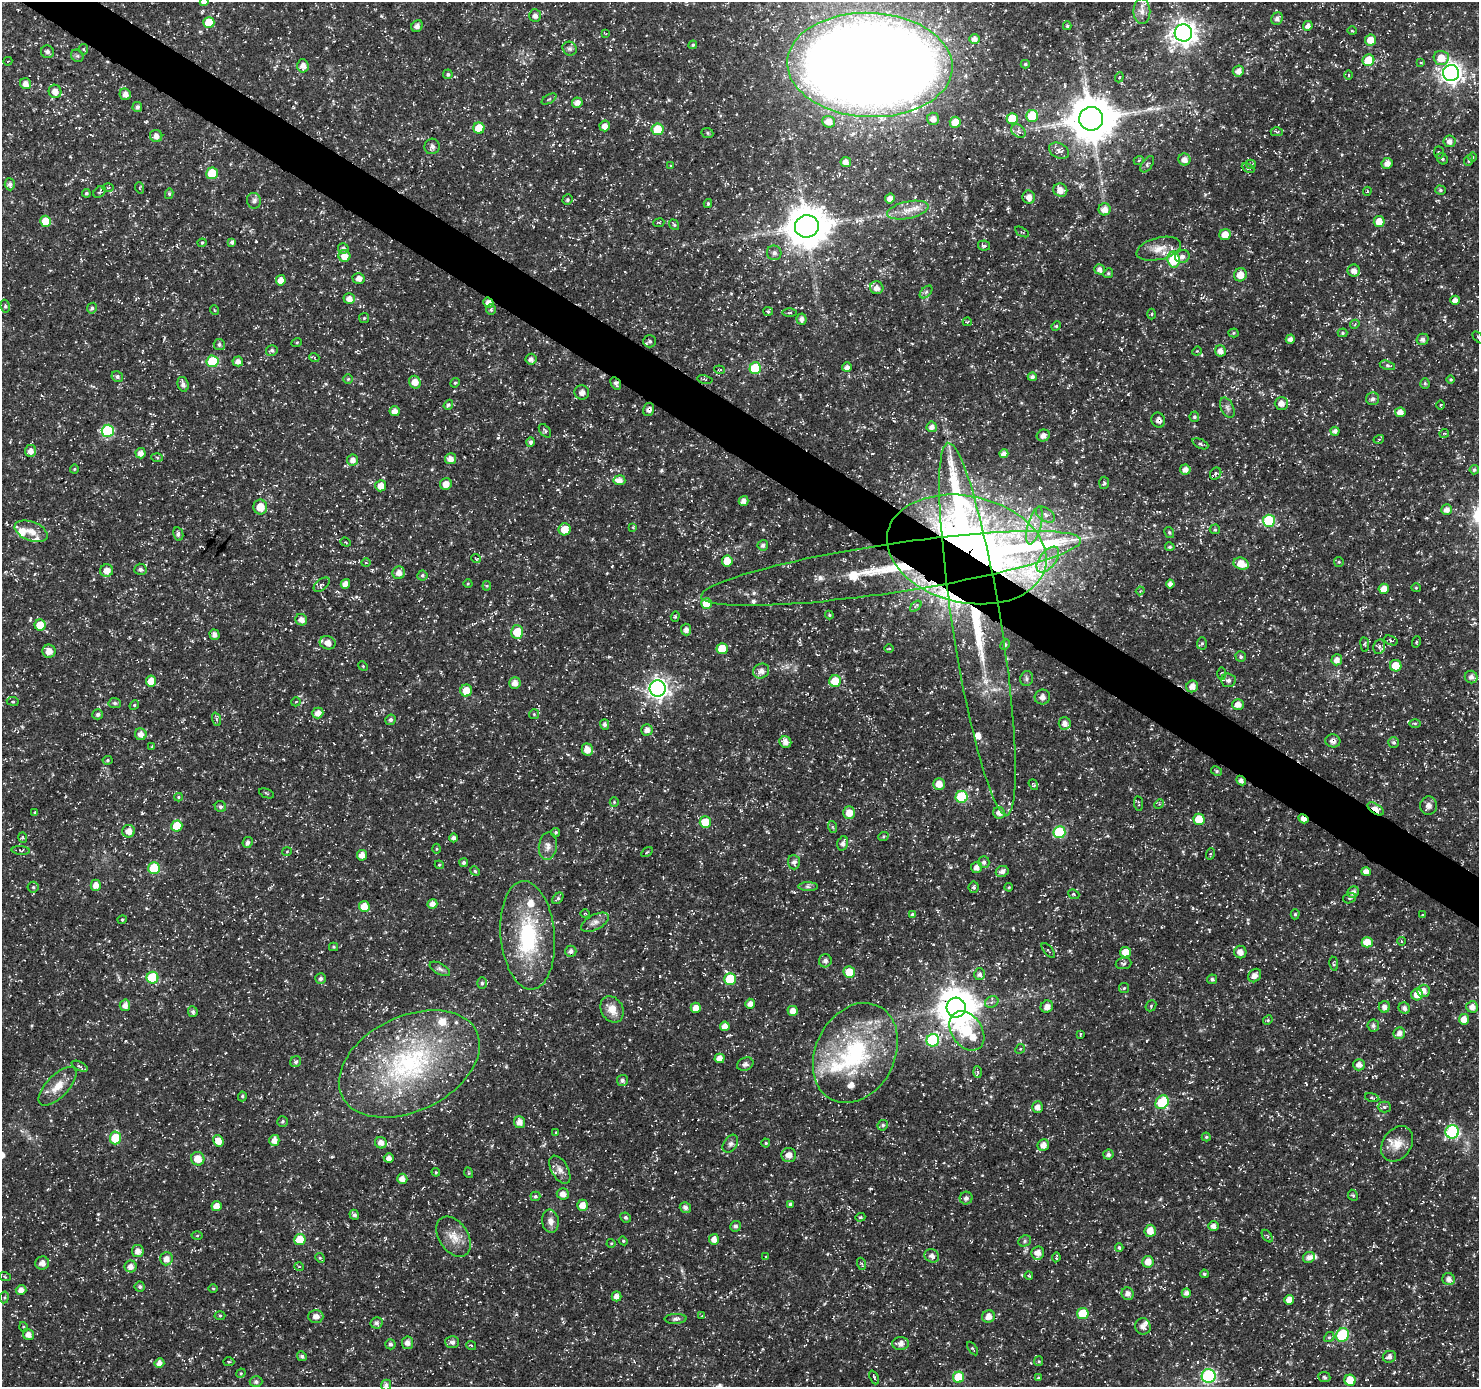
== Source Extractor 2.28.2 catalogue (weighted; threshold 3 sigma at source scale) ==
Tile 11 of 4 x 4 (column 3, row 3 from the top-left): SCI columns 2961-4437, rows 1573-2957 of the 5925 x 5983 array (HDU 1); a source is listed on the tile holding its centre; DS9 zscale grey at full resolution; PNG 1481 x 1389 px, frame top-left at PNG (2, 2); each listed source drawn as its Kron ellipse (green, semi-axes under 4 px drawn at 4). Shown black and unused: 3% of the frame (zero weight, under 3 of 5 exposures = <1% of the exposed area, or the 3 px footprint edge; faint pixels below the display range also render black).
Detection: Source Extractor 2.28.2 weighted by HDU 2 'WHT'; one run over the whole footprint, this tile lists its part. Background 0.0184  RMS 0.002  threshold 0.00906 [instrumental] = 3 sigma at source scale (4.5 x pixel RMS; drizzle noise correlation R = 1.50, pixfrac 1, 0.0396/0.0396 arcsec/px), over >= 5 px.
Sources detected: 574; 2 inside a brighter object's white glare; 1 long thin detection or spike segment (spike, bleed or trail) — neither listed nor drawn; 27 inside a brighter listed object's ellipse — not listed separately; of the other 544, all 500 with FLUX_AUTO >= 0.176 (the completeness limit of this list) listed and drawn (44 fainter detections not listed), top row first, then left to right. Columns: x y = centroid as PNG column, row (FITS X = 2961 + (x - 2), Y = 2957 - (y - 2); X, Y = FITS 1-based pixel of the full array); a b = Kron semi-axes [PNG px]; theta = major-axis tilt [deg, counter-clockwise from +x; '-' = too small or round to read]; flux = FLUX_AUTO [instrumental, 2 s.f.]
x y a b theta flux
204 2 4 4 - 1.1
1142 11 13 8 -88 1.5
535 15 6 6 - 0.95
1277 19 6 5 - 0.77
209 22 5 5 - 4.4
417 26 6 5 - 0.87
1067 26 4 3 - 0.26
1308 26 5 4 - 1.1
1352 31 5 3 - 0.18
606 33 4 3 - 0.18
1183 33 9 8 - 180
974 39 5 5 - 1.1
1370 40 5 5 - 2.4
693 45 4 4 - 0.31
83 49 5 5 - 0.3
570 49 7 6 - 0.53
47 52 6 6 - 0.69
77 56 7 5 -42 0.39
1441 58 7 7 - 3.1
1368 60 6 5 - 4.9
8 61 4 3 - 0.19
1421 62 4 3 - 0.21
1025 64 4 4 - 0.28
870 65 83 52 -2 710
303 66 7 5 -87 1.3
1238 71 6 5 - 1.3
1451 73 8 8 - 120
448 74 5 4 - 0.43
1349 75 5 3 - 0.23
1119 77 5 4 - 0.28
26 84 5 5 - 1.3
55 91 7 6 - 1.5
125 94 6 5 - 1.2
549 99 8 3 31 0.3
577 103 5 5 - 1.3
137 107 5 5 - 0.64
1032 116 6 6 - 8.3
1012 118 5 5 - 5.3
933 119 6 6 - 1.4
1091 119 12 11 - 840
829 122 6 6 - 1.5
955 122 5 5 - 2.9
605 126 5 5 - 1.2
479 128 5 5 - 4
658 129 6 5 - 6
1018 131 8 6 -36 0.66
1277 132 6 4 1 0.34
707 133 6 5 - 0.35
156 136 6 6 - 1.2
1449 141 6 6 - 1.1
432 146 8 7 - 0.63
1059 151 10 7 -27 0.97
1439 152 6 5 - 0.38
1472 157 5 3 - 0.18
1442 159 6 5 - 0.39
1139 160 5 3 - 0.2
1184 160 6 6 - 1.4
1469 160 6 3 72 0.29
846 162 5 5 - 0.85
1387 163 6 5 - 1.4
1147 164 9 5 53 0.43
1251 164 5 4 - 0.24
671 166 4 4 - 0.21
1248 168 6 4 -27 0.28
212 173 6 6 - 5.4
10 184 6 5 - 0.75
108 188 6 4 1 0.25
140 188 6 3 -72 0.22
1060 190 7 6 - 1.7
1440 190 5 4 - 0.36
1367 191 4 3 - 0.2
99 192 7 5 43 0.38
86 193 4 4 - 0.36
169 194 5 4 - 0.31
1029 197 7 6 - 1.4
890 199 5 5 - 1.3
567 200 5 5 - 0.37
254 201 8 7 - 0.67
708 203 4 3 - 0.28
1105 209 6 6 - 1.6
908 210 21 8 12 2.6
45 221 5 5 - 4.1
1379 221 5 5 - 2.3
659 223 5 3 - 0.2
674 225 6 4 -53 0.26
807 226 12 11 - 650
1022 232 7 3 -31 0.27
1225 235 6 5 - 2.6
232 242 4 4 - 0.57
202 243 4 4 - 0.24
984 246 6 5 - 0.51
343 248 5 5 - 0.79
1159 249 23 11 14 2.8
774 253 7 7 - 0.83
344 256 6 6 - 2.2
1182 256 7 6 - 0.91
1174 260 8 6 -82 13
1099 269 5 5 - 0.94
1354 271 6 6 - 1.3
1108 273 5 4 - 0.32
1240 275 6 6 - 2.1
358 278 6 5 - 1.2
281 280 5 5 - 1.6
877 288 6 6 - 1.4
926 292 7 4 45 0.47
349 299 5 5 - 1.4
1455 300 5 4 - 1.1
488 303 5 5 - 1.2
5 306 6 4 -81 0.36
92 308 5 4 - 0.39
214 310 5 3 - 0.18
491 310 5 4 - 0.3
768 311 5 4 - 0.29
789 313 7 3 -1 0.26
1152 314 5 3 - 0.26
364 318 5 5 - 0.26
802 319 5 5 - 0.89
967 322 4 3 - 0.22
1355 324 5 3 - 0.24
1056 326 5 4 - 0.26
1233 333 5 4 - 0.25
1343 333 5 4 - 0.27
1478 337 7 3 -47 0.22
1290 339 4 4 - 0.94
1423 339 6 5 - 0.85
650 341 6 6 - 0.53
297 342 5 3 - 0.2
219 344 5 5 - 0.51
272 350 6 5 - 0.49
1197 351 5 4 - 0.21
1220 351 6 5 - 1.3
314 357 5 3 - 0.21
531 359 5 5 - 0.86
212 361 6 6 - 9.8
238 361 5 5 - 1.2
1387 365 8 4 -16 0.42
847 367 5 4 - 0.89
755 368 6 6 - 10
720 370 5 3 - 0.25
117 376 6 5 - 0.54
1032 377 4 4 - 0.64
348 379 5 5 - 0.28
705 379 8 3 -12 0.24
1451 379 4 4 - 0.26
415 382 6 5 - 2
455 383 5 4 - 0.26
616 383 7 4 -58 0.67
183 384 7 5 -74 0.86
1425 384 5 4 - 0.29
582 392 7 7 - 0.89
1373 399 6 6 - 0.61
1281 403 6 6 - 1.3
448 405 5 4 - 0.39
1440 405 5 3 - 0.22
1227 408 11 6 -64 0.74
649 409 6 5 - 0.73
395 411 5 5 - 1.3
1400 412 5 5 - 1.5
1194 417 5 4 - 0.36
1158 420 8 6 -68 0.85
932 427 5 5 - 1
108 431 6 6 - 18
545 431 8 5 -53 0.44
1335 431 4 4 - 0.74
1444 433 5 2 - 0.18
1043 436 6 5 - 0.93
1379 439 5 3 - 0.21
531 442 5 4 - 0.62
1200 444 8 4 -24 0.45
30 451 6 5 - 1.3
141 453 5 5 - 1.3
1004 454 4 4 - 1
157 457 6 4 -2 0.29
450 459 5 5 - 1.6
353 460 5 5 - 1.2
74 469 4 4 - 0.24
1185 470 5 5 - 1.1
1474 470 5 4 - 0.43
1216 474 6 5 - 0.46
619 480 6 5 - 1.2
1104 483 6 5 - 0.34
446 484 6 5 - 1.3
381 486 5 5 - 2
743 501 5 5 - 1.1
260 507 7 7 - 3.2
1447 510 5 5 - 1.2
1045 515 10 6 -34 0.99
1269 521 6 6 - 15
1034 526 19 6 74 2.4
633 527 4 3 - 0.2
565 529 6 6 - 2.5
1215 529 5 4 - 0.28
31 531 17 9 -21 2.3
1169 532 6 4 -60 0.33
178 534 7 5 -78 0.57
346 542 5 4 - 0.24
763 545 5 5 - 0.54
1170 547 5 4 - 0.32
967 549 81 53 -13 510
476 558 5 3 - 0.18
1048 559 15 8 52 2.3
727 561 5 5 - 3.2
1339 562 5 4 - 0.24
366 563 4 3 - 0.25
1241 564 8 6 -17 2.8
891 568 192 24 9 160
140 569 6 5 - 0.62
107 571 6 6 - 1.6
399 573 6 6 - 1.3
422 575 5 5 - 0.37
345 584 5 4 - 1.4
468 584 4 3 - 0.19
1170 584 4 4 - 0.84
322 585 9 5 40 0.54
487 586 4 4 - 0.23
1416 588 4 4 - 0.2
1384 589 5 5 - 1.8
1140 591 4 3 - 0.2
706 603 5 5 - 4.7
916 606 7 3 43 0.3
829 615 4 4 - 0.23
675 617 5 4 - 0.32
301 620 6 5 - 1.2
40 625 5 5 - 3.9
977 629 188 24 -81 160
686 630 6 5 - 0.97
517 632 7 6 - 4.8
214 635 5 5 - 0.92
1391 640 7 4 -25 0.29
1416 642 6 3 72 0.24
328 643 8 6 -17 1.3
1202 643 6 5 - 0.31
1005 644 6 4 63 0.36
1365 644 7 3 -82 0.27
1379 647 7 5 76 0.65
889 648 5 3 - 0.22
722 649 5 5 - 4.6
49 651 6 6 - 1.7
1241 657 5 5 - 0.44
1337 660 5 5 - 1.3
363 666 5 4 - 0.21
1396 666 6 5 - 3
761 671 8 7 - 1.5
1222 674 6 3 -89 0.21
1471 677 6 6 - 0.89
1027 679 7 6 - 0.56
1228 680 7 7 - 0.81
151 681 5 5 - 2.9
835 681 6 6 - 4.7
515 683 6 5 - 1.4
1192 686 6 5 - 1.6
658 689 8 8 - 110
466 691 6 6 - 2.7
1042 697 8 7 - 0.95
13 701 6 3 -8 0.22
296 702 4 3 - 0.18
115 703 6 5 - 0.52
1238 704 6 5 - 1.5
134 705 5 4 - 0.27
318 713 5 5 - 1.3
98 714 5 5 - 0.54
534 714 5 5 - 0.25
216 719 7 4 -70 0.35
391 720 5 5 - 0.55
1065 723 6 6 - 1.1
1415 723 6 4 0 0.28
605 724 5 4 - 0.6
647 730 5 5 - 1.2
141 734 6 6 - 1.3
1333 741 7 6 - 0.9
785 742 6 5 - 1.3
1394 742 5 5 - 0.44
152 746 4 3 - 0.19
587 750 6 5 - 1.8
107 760 5 4 - 0.28
1217 771 6 4 -28 0.33
1241 781 5 4 - 0.8
939 784 6 6 - 2
1033 785 6 3 -53 0.26
267 793 8 2 -22 0.22
178 797 4 4 - 0.25
962 797 6 6 - 14
614 802 5 4 - 0.26
1138 803 7 3 -83 0.23
1159 804 5 4 - 0.29
1428 806 9 8 - 1.1
220 807 6 5 - 0.49
1376 809 9 5 -34 3
35 812 4 3 - 0.28
849 813 6 6 - 2.2
999 813 6 5 - 1.1
1199 819 5 5 - 4.1
1303 819 5 4 - 1.3
705 822 6 5 - 4.6
177 826 5 5 - 4.9
833 827 6 4 -71 0.27
128 831 6 6 - 1.5
556 832 4 4 - 0.31
1059 832 6 6 - 13
23 837 5 3 - 0.22
883 837 5 3 - 0.25
454 838 4 4 - 0.65
248 842 5 5 - 0.68
843 843 7 5 71 0.76
548 846 14 9 84 1.4
437 849 5 3 - 0.2
21 850 9 3 -4 0.29
287 852 5 4 - 0.25
647 852 6 2 32 0.18
1210 854 6 4 71 0.26
362 855 5 5 - 1.3
794 862 7 6 - 0.76
984 862 6 5 - 0.65
464 863 4 4 - 0.46
439 865 4 4 - 0.24
976 867 5 5 - 1.2
154 868 6 6 - 9.2
475 871 5 4 - 0.29
1002 871 6 5 - 0.96
1366 872 5 4 - 1.1
96 885 5 5 - 1.5
33 887 5 5 - 0.36
808 887 10 4 -1 0.56
974 887 6 5 - 0.4
1009 887 4 4 - 0.22
1353 892 6 5 - 1
1074 894 6 4 -22 0.28
558 898 6 4 50 0.39
1350 898 6 5 - 0.43
432 904 5 4 - 1.3
364 906 5 5 - 2.6
585 913 5 3 - 0.19
912 914 4 4 - 0.42
1295 914 5 4 - 0.33
1422 915 4 3 - 0.22
122 920 4 4 - 0.24
595 922 15 7 27 1.2
528 935 54 27 -85 19
1401 941 4 3 - 0.18
1367 942 5 5 - 2.7
334 947 4 4 - 0.25
571 951 6 5 - 0.73
1048 951 9 3 -50 0.29
1125 952 5 5 - 2.4
1240 952 6 6 - 1.3
825 961 7 6 - 0.91
1124 963 8 5 9 0.48
1334 964 7 4 -82 0.32
440 969 11 5 -28 0.6
849 972 6 5 - 3.3
979 974 6 5 - 0.65
1255 975 7 6 - 1.3
152 978 6 6 - 12
320 979 5 5 - 0.54
730 979 6 6 - 7.6
1212 979 5 4 - 0.47
482 983 5 5 - 0.39
1124 988 5 5 - 0.3
1423 991 6 6 - 1.4
1417 994 6 6 - 2.3
992 1002 7 5 24 0.56
750 1004 5 5 - 1.3
125 1005 6 5 - 1.2
1151 1006 6 5 - 0.31
1047 1007 6 6 - 1.1
1384 1007 6 5 - 1.1
1472 1007 6 5 - 1.4
696 1008 5 5 - 1.6
956 1008 10 9 - 460
1404 1008 6 5 - 0.77
612 1009 14 11 -60 2.4
793 1011 5 5 - 1.6
193 1012 5 5 - 0.5
1464 1019 5 5 - 2
1268 1020 5 4 - 0.24
1373 1025 6 6 - 0.58
725 1026 5 5 - 1.7
967 1031 21 15 -55 16
1399 1033 6 5 - 1.1
1080 1034 3 2 - 0.28
933 1040 6 6 - 20
1020 1049 5 4 - 0.24
855 1053 52 39 63 26
719 1058 5 4 - 1.5
296 1062 6 5 - 0.46
409 1064 75 47 26 38
745 1064 8 6 22 0.64
1359 1065 6 5 - 1.1
80 1066 9 4 -25 0.47
978 1072 6 4 -87 0.3
622 1080 5 5 - 0.55
58 1086 25 11 46 3.1
242 1096 5 4 - 0.29
1372 1098 7 3 -14 0.25
1162 1102 7 6 - 12
1038 1107 6 5 - 1.2
1384 1107 6 5 - 0.44
282 1121 5 5 - 0.4
519 1122 6 5 - 1.4
883 1125 5 5 - 0.42
556 1132 4 3 - 0.19
1452 1132 7 6 - 22
1206 1137 4 4 - 0.27
115 1138 6 5 - 7.6
274 1140 5 5 - 1.5
218 1141 6 5 - 2.1
381 1143 6 5 - 1.4
766 1143 4 4 - 0.25
730 1144 10 6 57 0.68
1397 1144 19 14 56 3.1
1043 1145 6 5 - 1.4
1108 1154 5 5 - 0.69
789 1155 7 7 - 1.4
389 1158 5 4 - 0.84
198 1159 7 6 - 2.6
560 1170 15 8 -60 1.4
436 1172 4 3 - 0.21
469 1173 5 3 - 0.18
402 1179 5 5 - 1.3
563 1194 6 5 - 1
1353 1195 6 4 -65 0.31
535 1196 5 5 - 0.38
966 1198 6 6 - 0.73
790 1204 4 4 - 0.45
582 1205 5 5 - 1.7
216 1206 5 5 - 1.6
685 1207 6 5 - 0.76
354 1215 5 4 - 0.62
625 1217 5 4 - 0.42
860 1217 5 4 - 0.27
550 1221 11 8 -83 1.3
735 1226 5 5 - 0.68
1213 1226 5 5 - 1
1150 1231 6 5 - 2.1
197 1236 5 3 - 0.2
1267 1236 7 4 -53 0.3
453 1237 22 14 -56 3.1
300 1239 5 5 - 4.6
714 1239 5 5 - 1.3
623 1241 4 4 - 0.24
1025 1241 6 5 - 0.42
611 1243 4 4 - 0.2
1119 1248 4 4 - 0.37
138 1251 6 6 - 1.3
1038 1253 7 6 - 1.5
932 1256 7 6 - 1.1
766 1257 3 2 - 0.2
1056 1257 5 2 - 0.32
1309 1257 6 5 - 1.1
320 1258 5 4 - 0.25
166 1259 6 6 - 1.4
1148 1262 6 5 - 2
42 1263 7 6 - 1.2
862 1264 6 4 -71 0.29
131 1266 6 6 - 1.2
299 1266 5 3 - 0.19
1204 1274 4 4 - 0.35
1029 1276 4 3 - 0.21
5 1277 6 4 -20 0.24
1449 1279 6 6 - 1
140 1287 5 5 - 0.43
213 1288 5 3 - 0.22
21 1290 5 5 - 1.3
1186 1293 4 4 - 0.84
1128 1294 6 6 - 1.1
617 1296 5 5 - 1.2
4 1297 6 3 81 0.26
1289 1300 5 4 - 1.6
1083 1313 6 5 - 5.9
220 1316 5 3 - 0.25
316 1316 7 6 - 1.2
702 1316 4 4 - 0.2
989 1317 6 6 - 1.6
676 1319 11 5 3 0.62
376 1323 6 6 - 0.58
1143 1326 8 7 - 1.1
24 1327 5 3 - 0.19
28 1335 5 5 - 1.4
1342 1335 7 6 - 15
1329 1337 5 4 - 0.34
452 1342 7 6 - 0.76
407 1343 6 5 - 1.3
390 1344 5 5 - 0.44
901 1344 8 6 1 1.4
471 1345 5 3 - 0.23
973 1349 7 3 -55 0.29
302 1356 5 4 - 0.58
1389 1357 6 5 - 0.97
1039 1361 5 4 - 0.24
229 1362 6 4 -1 0.31
159 1363 5 4 - 1.1
241 1373 5 4 - 0.27
1209 1376 7 7 - 27
874 1377 7 4 -66 0.33
958 1377 5 5 - 6.3
1324 1377 6 5 - 0.46
1038 1378 4 3 - 0.27
1350 1380 6 5 - 4.1
256 1382 6 5 - 0.52
386 1385 5 5 - 0.7
Overlapping masked pixels (flux is a lower limit): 11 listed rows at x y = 870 65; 488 303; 616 383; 649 409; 967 549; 891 568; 977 629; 1333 741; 1241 781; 1376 809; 1303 819
Isophote crosses this tile's border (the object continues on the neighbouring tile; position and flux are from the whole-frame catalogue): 4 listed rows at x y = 204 2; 870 65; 1478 337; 386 1385